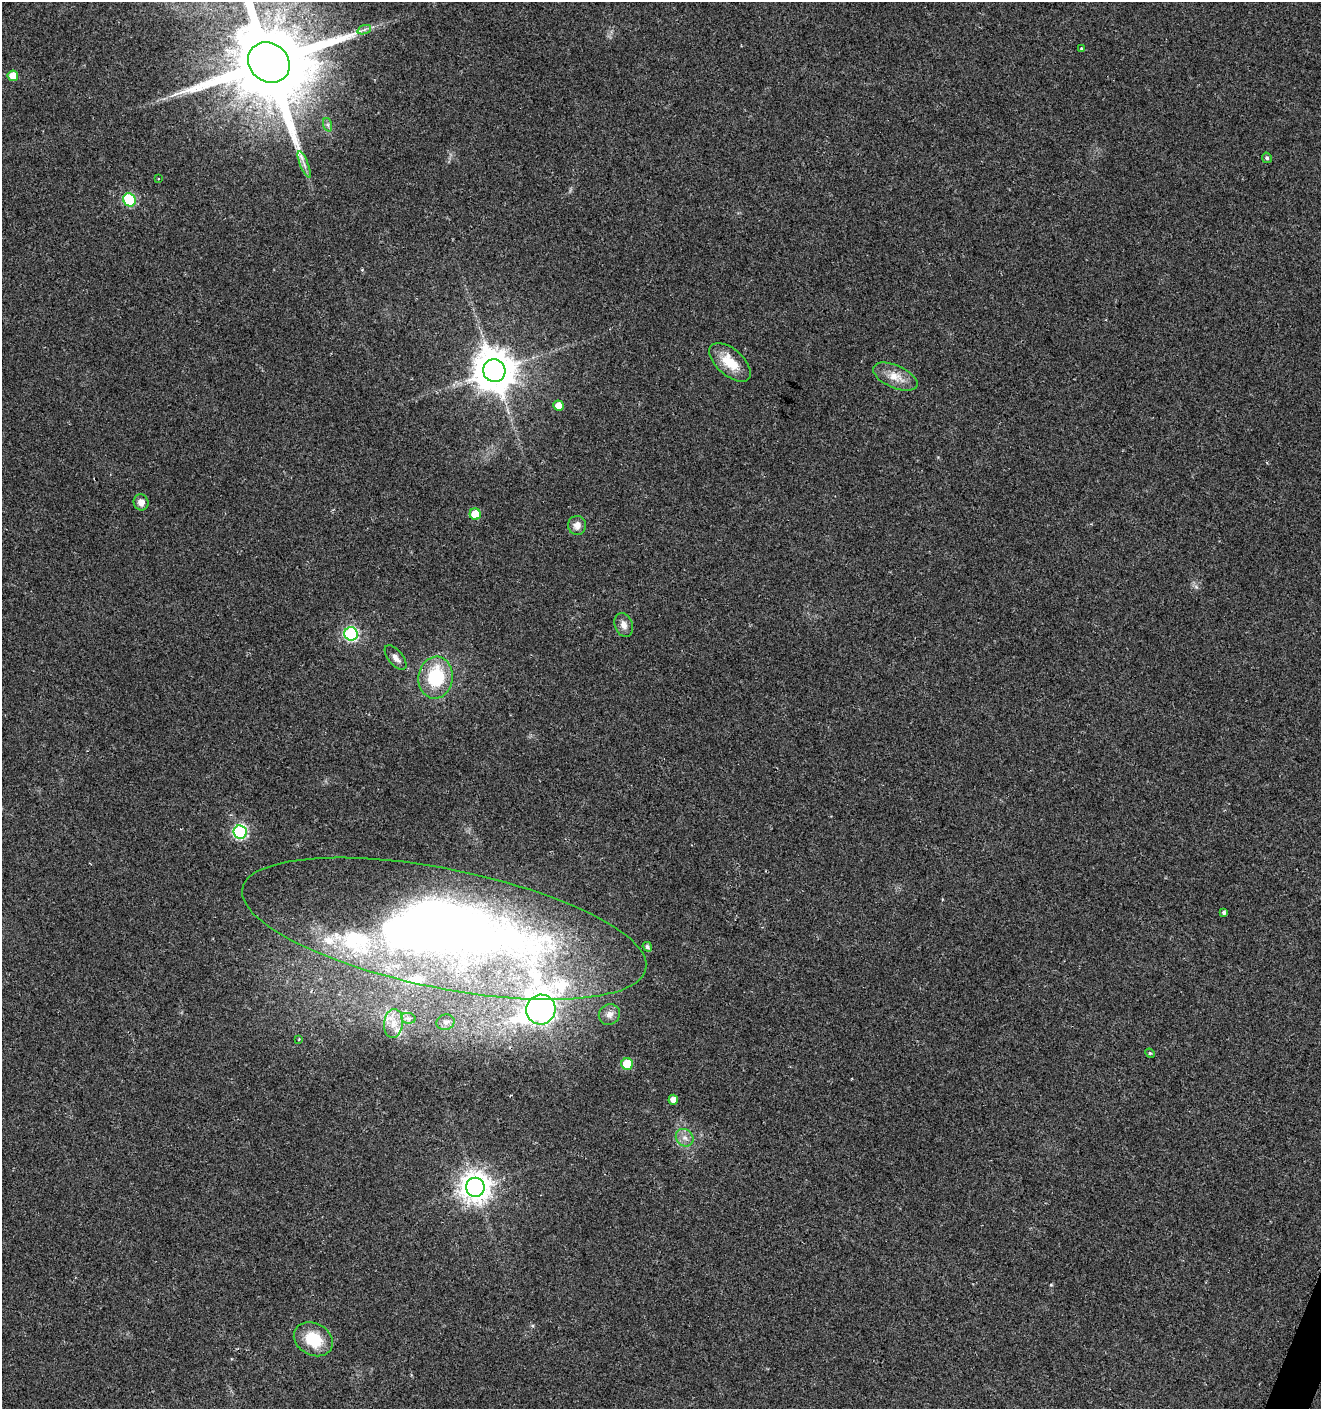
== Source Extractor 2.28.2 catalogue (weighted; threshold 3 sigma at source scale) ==
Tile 6 of 4 x 4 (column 2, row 2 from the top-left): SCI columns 1598-2916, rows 2822-4228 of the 5767 x 5648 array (HDU 1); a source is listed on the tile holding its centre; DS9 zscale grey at full resolution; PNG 1323 x 1411 px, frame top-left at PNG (2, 2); each listed source drawn as its Kron ellipse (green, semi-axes under 4 px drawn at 4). Shown black and unused: <1% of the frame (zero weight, under 2 of 3 exposures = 1% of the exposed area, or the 3 px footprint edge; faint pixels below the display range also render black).
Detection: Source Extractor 2.28.2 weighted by HDU 2 'WHT'; one run over the whole footprint, this tile lists its part. Background 0.0196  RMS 0.0049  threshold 0.022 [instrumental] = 3 sigma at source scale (4.5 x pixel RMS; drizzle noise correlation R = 1.50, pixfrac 1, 0.0396/0.0396 arcsec/px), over >= 5 px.
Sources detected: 40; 4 inside a brighter listed object's ellipse — not listed separately; the other 36 listed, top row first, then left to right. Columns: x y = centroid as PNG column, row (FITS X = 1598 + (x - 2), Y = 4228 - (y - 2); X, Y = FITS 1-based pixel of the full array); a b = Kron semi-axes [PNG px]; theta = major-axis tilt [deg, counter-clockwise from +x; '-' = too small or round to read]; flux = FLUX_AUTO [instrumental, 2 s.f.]
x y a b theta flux
364 30 7 4 19 1.2
1082 49 3 3 - 1
269 63 22 19 -38 10000
13 76 5 5 - 6
328 125 7 4 -72 1
1267 158 5 4 - 1.2
304 165 14 3 -68 1.7
158 179 3 3 - 0.41
129 200 7 6 - 40
730 362 25 13 -42 12
494 371 11 11 - 1600
895 377 24 11 -24 7.4
559 406 5 5 - 5.8
141 502 8 7 - 2.9
475 514 5 5 - 11
577 525 9 9 - 3.6
624 625 12 8 -68 3.1
351 634 7 6 - 73
395 658 15 7 -52 2.7
436 678 21 17 83 31
240 832 7 6 - 76
1224 912 4 4 - 1.1
444 929 206 59 -11 520
647 947 5 4 - 1.4
541 1010 15 14 - 480
609 1014 11 10 - 3.3
408 1018 7 5 -10 1.4
446 1022 9 7 20 1.7
393 1023 14 9 84 5.8
298 1040 3 2 - 0.43
1150 1053 5 4 - 0.63
627 1064 6 5 - 18
673 1100 5 5 - 4.1
685 1138 9 8 - 2.9
475 1187 9 9 - 670
313 1339 20 16 -28 17
Isophote crosses this tile's border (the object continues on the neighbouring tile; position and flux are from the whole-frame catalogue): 1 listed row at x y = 269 63